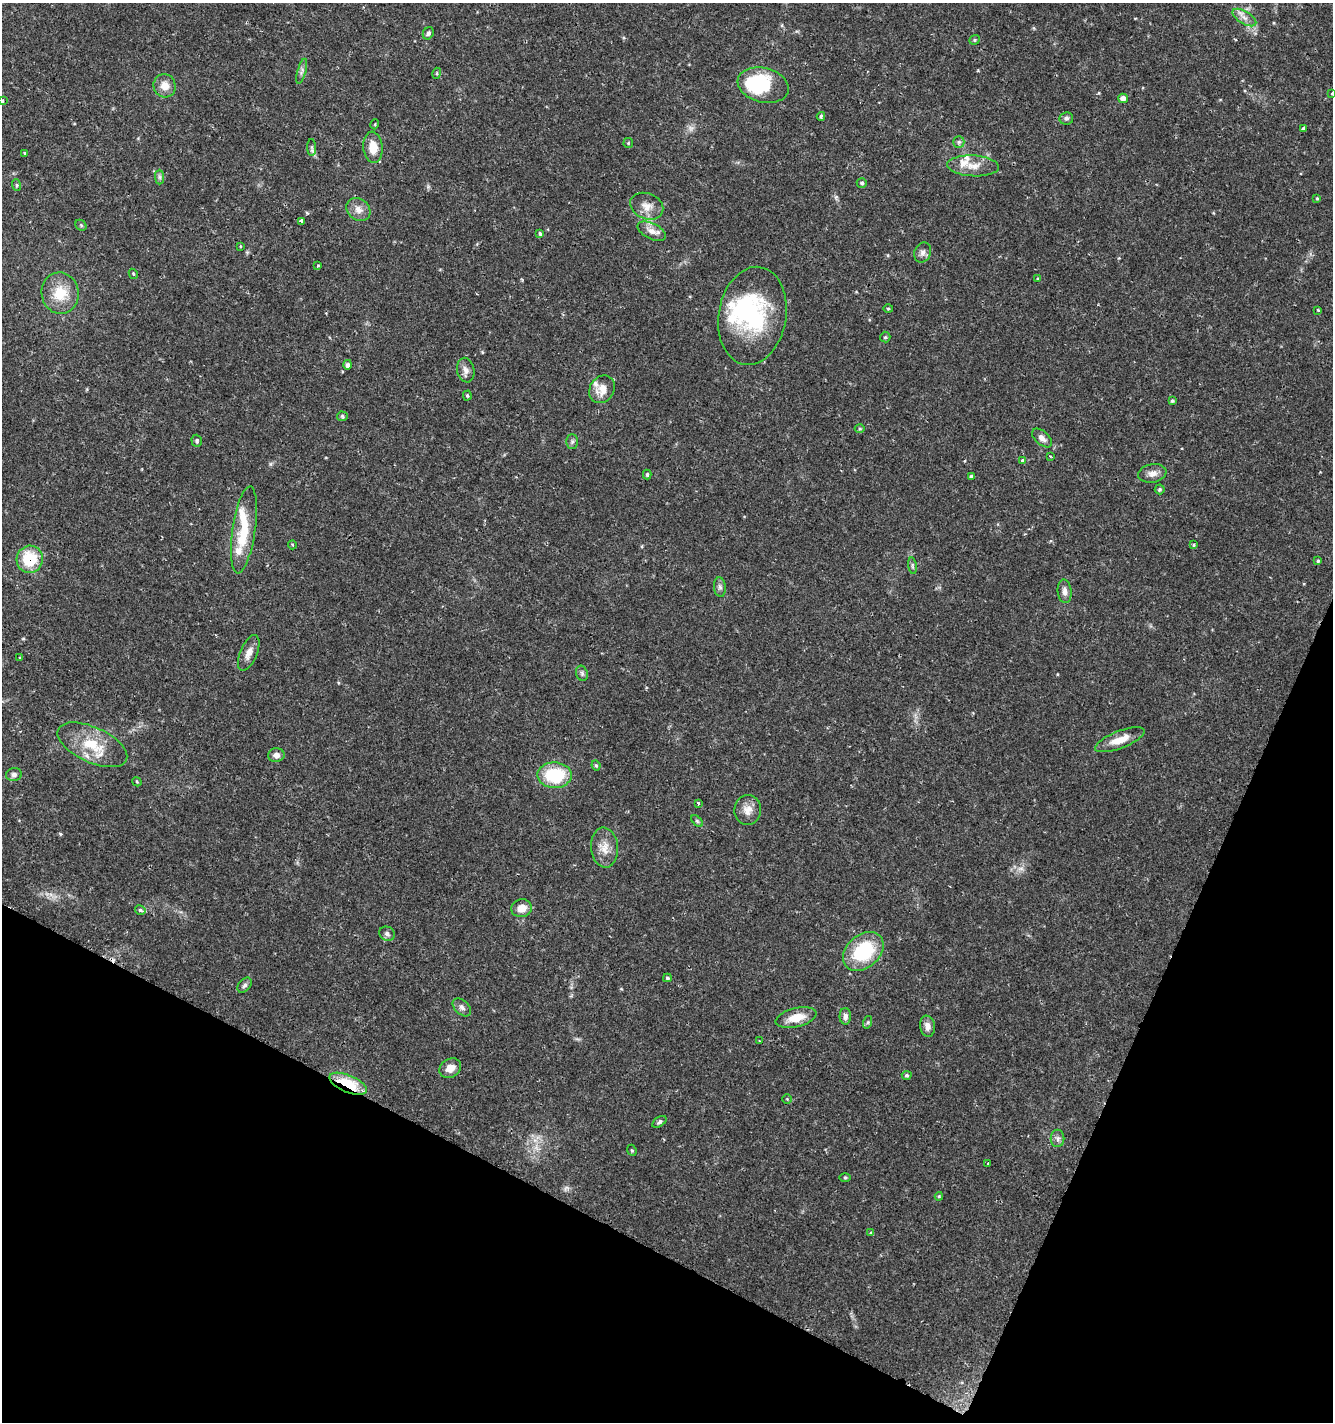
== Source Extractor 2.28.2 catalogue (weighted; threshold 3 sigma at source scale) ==
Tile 15 of 4 x 4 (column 3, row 4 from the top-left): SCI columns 2933-4263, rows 3-1422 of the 5800 x 5692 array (HDU 1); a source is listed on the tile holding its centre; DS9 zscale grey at full resolution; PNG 1335 x 1424 px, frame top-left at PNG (2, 3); each listed source drawn as its Kron ellipse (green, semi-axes under 4 px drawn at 4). Shown black and unused: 21% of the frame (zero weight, under 2 of 3 exposures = <1% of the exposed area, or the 3 px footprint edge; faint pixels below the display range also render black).
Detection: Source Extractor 2.28.2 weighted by HDU 2 'WHT'; one run over the whole footprint, this tile lists its part. Background 0.0364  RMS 0.0033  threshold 0.015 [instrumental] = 3 sigma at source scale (4.5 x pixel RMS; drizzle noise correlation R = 1.50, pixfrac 1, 0.0396/0.0396 arcsec/px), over >= 5 px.
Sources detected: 111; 1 too faint to see at this stretch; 4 inside a brighter object's white glare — neither listed nor drawn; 5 inside a brighter listed object's ellipse — not listed separately; the other 101 listed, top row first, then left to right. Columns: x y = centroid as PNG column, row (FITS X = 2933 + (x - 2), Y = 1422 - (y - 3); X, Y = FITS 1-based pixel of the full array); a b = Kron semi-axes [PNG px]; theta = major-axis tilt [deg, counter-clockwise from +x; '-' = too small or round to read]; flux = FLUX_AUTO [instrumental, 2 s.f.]
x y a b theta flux
1244 18 13 6 -31 2.1
428 33 6 5 - 0.84
975 40 5 4 - 0.5
302 71 13 3 75 0.9
437 73 5 3 - 0.34
763 85 26 17 -15 10
165 86 12 11 - 3.5
1332 93 3 3 - 0.28
1123 98 5 4 - 1.5
3 100 3 3 - 0.5
821 116 4 3 - 0.53
1066 118 7 6 - 0.87
375 124 5 3 - 0.28
1303 129 3 3 - 1.1
959 142 6 5 - 0.66
628 143 5 4 - 0.42
312 147 8 4 -89 0.75
373 147 15 9 -84 5.2
25 153 3 3 - 0.4
973 166 26 10 -3 4.3
160 177 7 4 -89 0.67
862 183 5 5 - 0.65
16 185 6 4 -71 0.43
1317 199 3 2 - 0.3
647 206 17 12 -22 3.6
358 210 13 10 -38 2.6
302 221 4 3 - 5.4
81 225 6 5 - 0.43
652 231 15 8 -26 2.6
540 233 4 3 - 0.52
240 246 3 2 - 0.44
923 252 10 8 67 1.4
318 266 3 3 - 0.51
133 274 5 4 - 0.36
1038 279 4 3 - 0.33
60 293 21 18 -82 8.8
888 308 5 3 - 0.32
1318 310 3 2 - 0.34
752 316 49 34 81 34
885 337 5 5 - 0.45
348 365 5 4 - 0.95
466 370 12 8 -79 1.9
602 389 14 12 57 4.3
467 395 5 4 - 0.44
1172 401 3 3 - 0.44
342 416 5 4 - 0.52
860 429 5 3 - 0.4
1042 438 12 7 -41 1.7
197 441 6 5 - 0.6
572 442 7 6 - 0.79
1050 456 3 2 - 0.27
1022 461 3 3 - 1.5
1152 473 14 9 10 2.4
647 474 5 4 - 0.56
971 476 4 4 - 0.6
1160 489 5 5 - 0.55
244 530 44 11 82 14
292 545 4 3 - 0.33
1194 545 4 3 - 0.46
30 559 13 13 - 13
1318 561 4 4 - 0.46
912 566 8 4 -82 0.54
720 587 10 6 -84 0.93
1065 591 12 7 -85 1.7
249 653 19 8 67 2.8
20 658 3 3 - 0.49
582 673 8 5 -70 0.77
1120 740 26 8 21 5.2
92 745 37 17 -24 12
276 755 8 7 - 1.5
596 765 5 3 - 0.44
14 774 8 6 10 1
554 775 17 13 -1 18
137 782 5 3 - 0.33
698 803 3 3 - 0.54
748 810 15 13 85 3.3
697 821 7 4 -45 0.52
604 847 20 13 -84 4.3
521 908 10 9 - 3.3
140 910 5 4 - 0.85
387 934 8 6 -30 0.97
863 952 23 16 41 23
667 978 4 4 - 0.56
245 985 8 6 50 0.83
462 1007 11 7 -45 1.3
845 1016 8 6 -89 1.4
796 1018 21 9 14 5.8
868 1022 6 4 72 0.52
927 1026 10 7 -81 2
760 1041 3 2 - 0.29
450 1068 11 9 31 3
907 1075 5 4 - 0.55
348 1084 20 8 -23 12
787 1099 4 4 - 0.32
659 1122 8 5 34 0.7
1058 1138 8 7 - 1.1
632 1150 6 4 -67 0.44
988 1164 3 2 - 0.5
845 1177 6 4 0 0.38
939 1196 4 4 - 0.29
871 1232 4 3 - 0.53
Overlapping masked pixels (flux is a lower limit): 2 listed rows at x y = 30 559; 348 1084
Isophote crosses this tile's border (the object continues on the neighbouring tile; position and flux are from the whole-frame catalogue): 2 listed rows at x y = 1332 93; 3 100